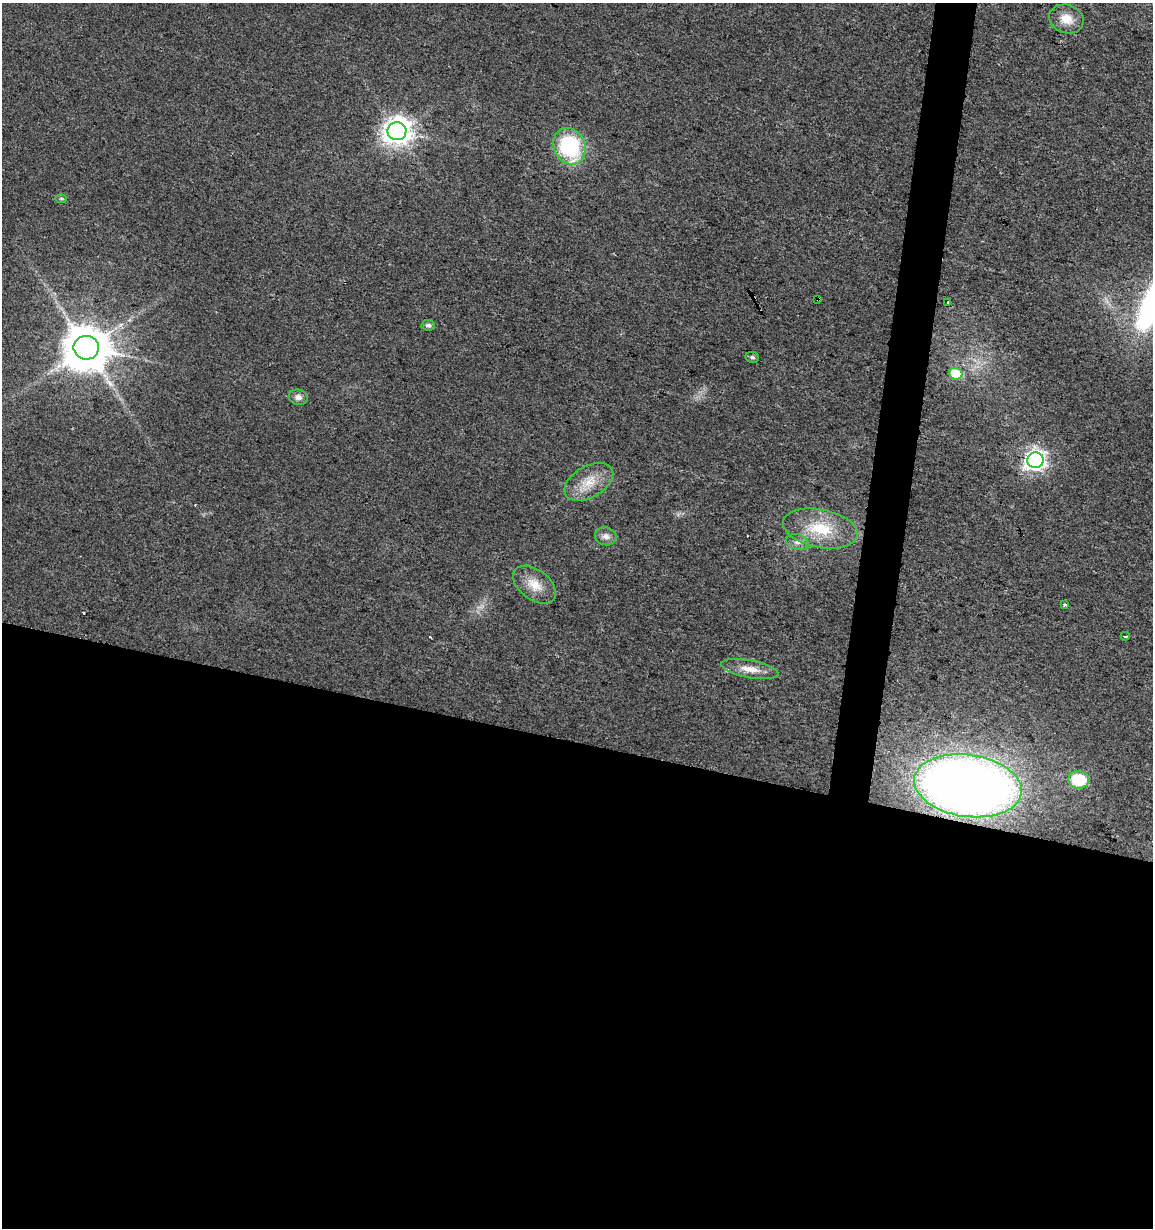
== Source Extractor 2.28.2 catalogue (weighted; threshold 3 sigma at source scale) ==
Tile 14 of 4 x 4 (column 2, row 4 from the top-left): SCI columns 1436-2586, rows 1-1226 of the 5113 x 4909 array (HDU 1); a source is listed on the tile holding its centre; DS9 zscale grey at full resolution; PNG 1155 x 1230 px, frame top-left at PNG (2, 3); each listed source drawn as its Kron ellipse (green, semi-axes under 4 px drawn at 4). Shown black and unused: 42% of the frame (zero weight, under 2 of 3 exposures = <1% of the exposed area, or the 3 px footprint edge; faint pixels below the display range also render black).
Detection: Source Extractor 2.28.2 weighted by HDU 2 'WHT'; one run over the whole footprint, this tile lists its part. Background 0.0138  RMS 0.0058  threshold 0.0263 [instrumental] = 3 sigma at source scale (4.5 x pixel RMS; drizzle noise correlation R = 1.50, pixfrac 1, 0.0396/0.0396 arcsec/px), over >= 5 px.
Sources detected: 24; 2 cosmic-ray / hot-pixel residue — neither listed nor drawn; the other 22 listed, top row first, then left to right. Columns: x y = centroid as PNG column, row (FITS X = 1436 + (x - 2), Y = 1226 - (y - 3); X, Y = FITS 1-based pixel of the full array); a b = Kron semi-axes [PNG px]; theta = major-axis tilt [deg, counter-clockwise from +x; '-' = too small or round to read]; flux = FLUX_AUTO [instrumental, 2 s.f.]
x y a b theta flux
1066 19 17 14 -19 9
397 131 9 9 - 690
569 146 19 15 -66 57
61 198 6 4 0 0.75
818 299 3 3 - 1.7
948 302 3 3 - 5.4
428 325 7 5 -6 1.9
86 348 12 12 - 2600
752 357 7 5 -10 1.4
956 374 7 5 -20 20
298 397 9 7 -14 2.7
1035 460 8 8 - 330
589 482 26 15 30 13
820 528 38 19 -11 27
606 536 11 9 -15 3.2
797 542 12 7 -16 3.3
535 585 24 15 -38 11
1065 605 4 3 - 4.8
1125 636 4 2 - 1.8
750 669 29 9 -10 8.1
1079 780 10 8 -8 24
968 786 54 31 -8 570
Overlapping masked pixels (flux is a lower limit): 2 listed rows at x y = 818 299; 968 786